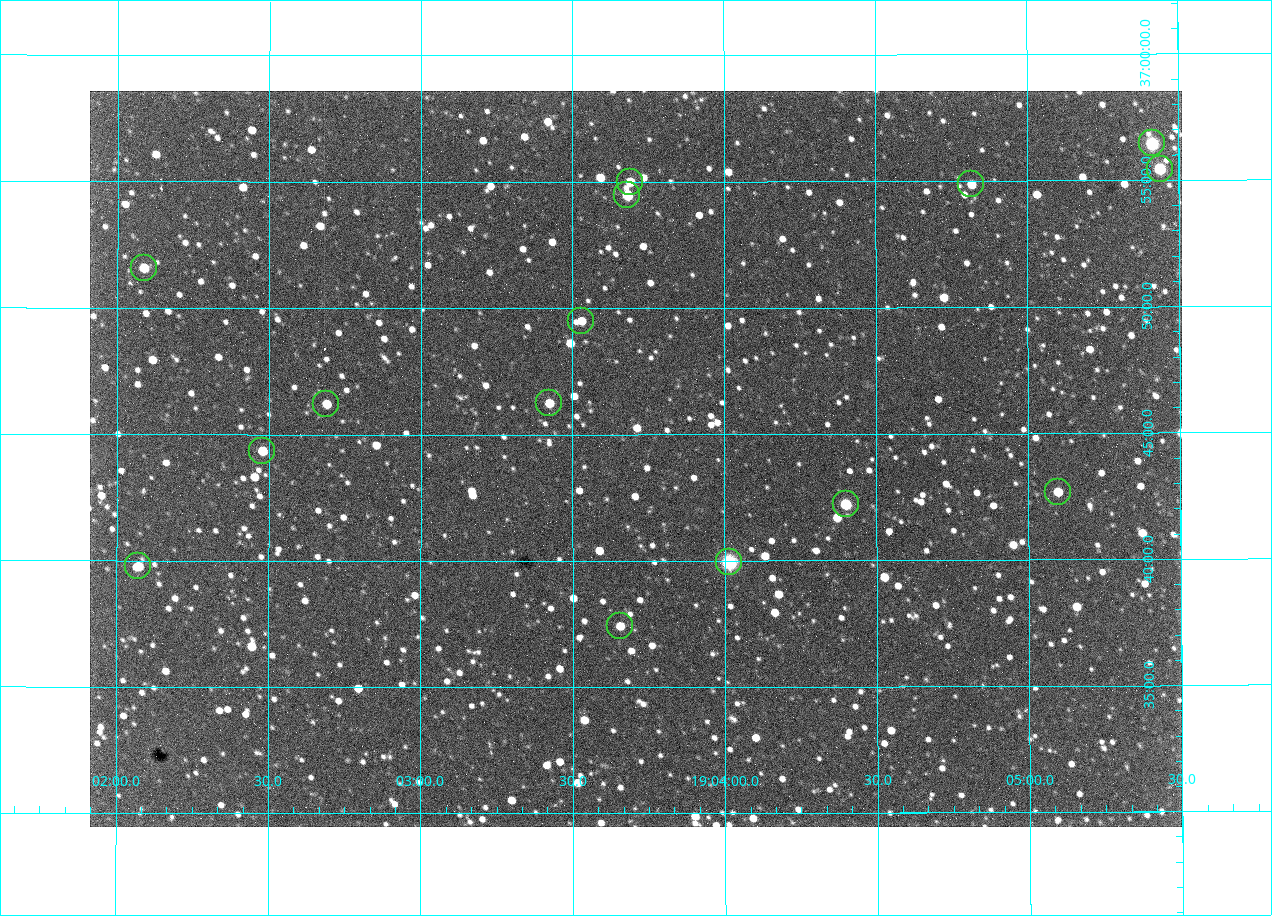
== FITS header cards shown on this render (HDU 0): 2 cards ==
NAXIS1  =                 1092 /fastest changing axis
NAXIS2  =                  736 /next to fastest changing axis

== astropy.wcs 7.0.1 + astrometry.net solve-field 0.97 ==
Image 1092 x 736 px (HDU 0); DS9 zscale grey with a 90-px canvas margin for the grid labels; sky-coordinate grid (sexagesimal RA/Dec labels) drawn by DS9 from the SOLVED WCS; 15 Tycho-2 reference stars matched to detected sources circled (green)
Header WCS: none
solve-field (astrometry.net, Tycho-2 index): SOLVED blind (the file carries no WCS)
Solved WCS: RA---TAN-SIP/DEC--TAN-SIP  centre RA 19:03:42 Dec +36:44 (285.93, +36.73 deg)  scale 2.37 arcsec/px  FOV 43.2' x 29.1'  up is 0 deg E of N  parity flipped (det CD > 0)
(file carries no celestial WCS; the grid is the blind solution)
Tycho-2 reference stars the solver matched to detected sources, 15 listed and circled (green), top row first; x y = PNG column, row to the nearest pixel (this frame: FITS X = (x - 90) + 1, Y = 736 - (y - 91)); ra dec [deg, ICRS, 3 dp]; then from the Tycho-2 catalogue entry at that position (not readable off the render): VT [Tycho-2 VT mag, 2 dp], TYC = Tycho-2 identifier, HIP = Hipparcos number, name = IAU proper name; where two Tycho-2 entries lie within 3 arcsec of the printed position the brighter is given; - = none
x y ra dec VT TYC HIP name
1152 143 286.353 +36.941 8.32 2652-644-1 93748 -
1160 169 286.360 +36.924 9.83 2652-14-1 - -
630 182 285.922 +36.917 10.48 2652-1249-1 - -
971 184 286.204 +36.915 10.94 2652-350-1 - -
627 195 285.920 +36.908 9.57 2652-218-1 - -
144 268 285.522 +36.860 10.88 2651-1921-1 - -
581 321 285.882 +36.825 10.95 2652-329-1 - -
549 403 285.856 +36.771 11.11 2652-1253-1 - -
326 404 285.672 +36.770 11.14 2651-2527-1 - -
262 451 285.620 +36.739 11.03 2651-1906-1 - -
1058 492 286.274 +36.711 10.88 2652-1070-1 - -
846 504 286.100 +36.704 10.14 2652-1649-1 - -
729 562 286.004 +36.666 8.52 2652-1368-1 - -
138 566 285.518 +36.663 10.71 2651-2245-1 - -
620 626 285.914 +36.624 11.11 2652-845-1 - -